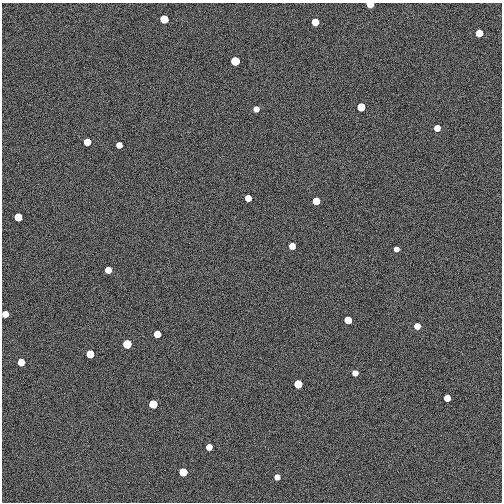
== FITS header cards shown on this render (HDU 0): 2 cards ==
NAXIS1  =                  500
NAXIS2  =                  500

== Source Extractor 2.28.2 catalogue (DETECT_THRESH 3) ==
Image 500 x 500 px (HDU 0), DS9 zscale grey, 1 PNG px = 1 image px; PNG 504 x 504 px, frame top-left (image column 1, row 500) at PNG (2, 3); no overlay
Background 0.00264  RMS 0.079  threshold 0.237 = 3 sigma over >= 5 px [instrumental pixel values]
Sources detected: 30; all 30 listed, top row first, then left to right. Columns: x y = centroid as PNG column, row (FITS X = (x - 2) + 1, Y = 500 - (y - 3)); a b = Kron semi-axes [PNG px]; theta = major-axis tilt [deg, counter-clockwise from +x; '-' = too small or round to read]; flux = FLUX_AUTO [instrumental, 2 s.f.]
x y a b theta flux
370 4 5 4 - 190
164 19 5 5 - 700
315 22 5 5 - 210
479 33 5 5 - 270
235 61 5 5 - 1000
361 107 5 5 - 500
256 109 5 5 - 58
437 128 5 5 - 110
87 142 5 5 - 230
119 145 5 5 - 84
248 198 5 5 - 98
316 201 5 5 - 250
18 217 5 5 - 400
292 246 5 5 - 110
396 249 4 4 - 43
108 270 5 5 - 120
5 314 5 5 - 120
348 320 5 5 - 300
417 326 5 5 - 95
157 334 5 5 - 230
127 344 5 5 - 900
90 354 5 5 - 300
21 362 5 5 - 200
355 373 5 5 - 67
298 384 5 5 - 600
447 398 5 5 - 120
153 404 5 5 - 800
209 447 5 5 - 100
183 472 5 5 - 540
277 477 5 5 - 56
At the frame edge (FLAGS 8, measured only in part): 2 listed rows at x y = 370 4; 5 314